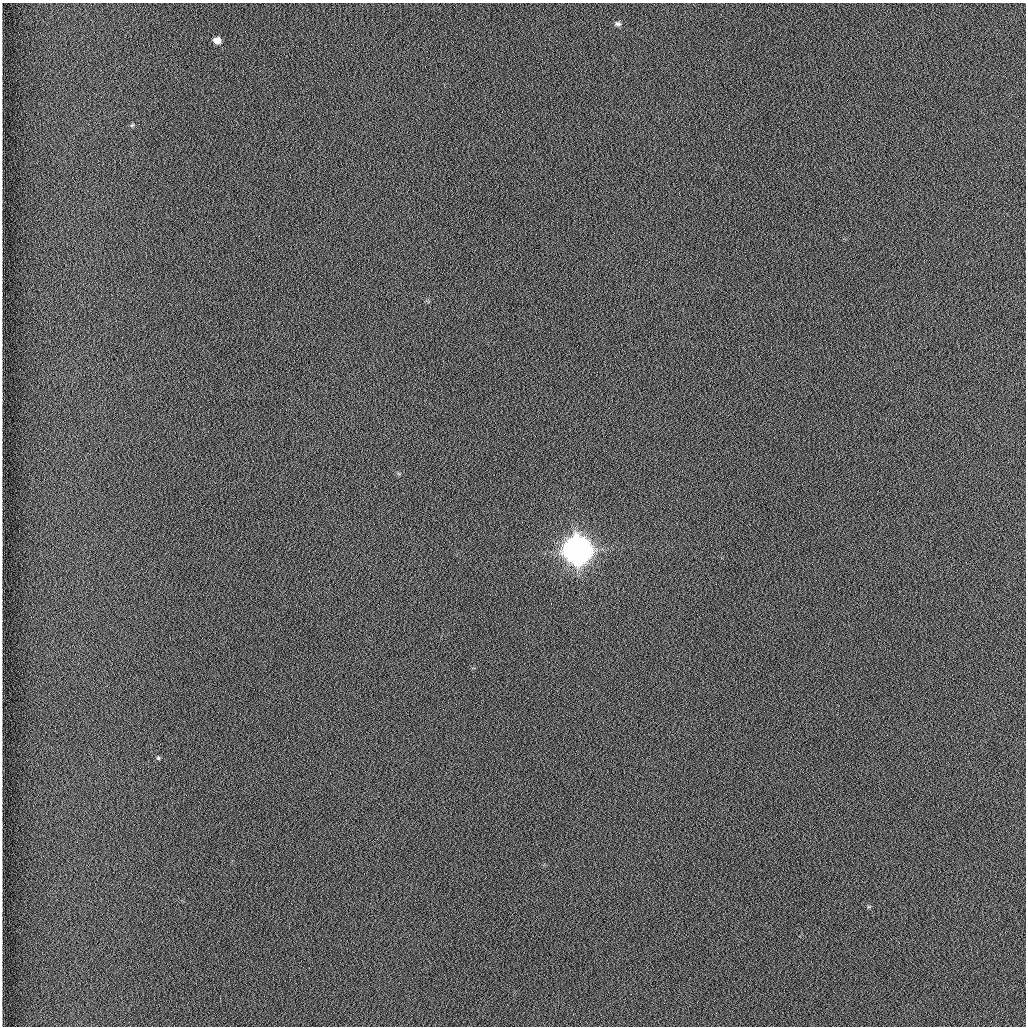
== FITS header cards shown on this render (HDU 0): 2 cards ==
NAXIS1  =                 1024 /fastest changing axis
NAXIS2  =                 1024 /next to fastest changing axis

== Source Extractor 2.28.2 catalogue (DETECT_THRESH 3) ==
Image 1024 x 1024 px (HDU 0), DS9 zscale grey, 1 PNG px = 1 image px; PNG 1028 x 1028 px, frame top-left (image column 1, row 1024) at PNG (2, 3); no overlay
Background 1270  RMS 5.9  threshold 17.7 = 3 sigma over >= 5 px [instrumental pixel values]
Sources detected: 7; all 7 listed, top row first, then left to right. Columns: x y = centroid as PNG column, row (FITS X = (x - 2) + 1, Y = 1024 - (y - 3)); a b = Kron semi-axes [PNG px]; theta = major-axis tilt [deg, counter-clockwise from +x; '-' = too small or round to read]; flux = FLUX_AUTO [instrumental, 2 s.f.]
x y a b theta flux
618 24 7 5 -11 9.4e+02
217 40 6 6 - 3.3e+03
132 125 7 4 44 5.2e+02
577 550 10 9 - 1.0e+06
158 758 5 5 - 5.2e+02
869 907 6 4 1 5.3e+02
631 994 2 2 - 2.4e+02